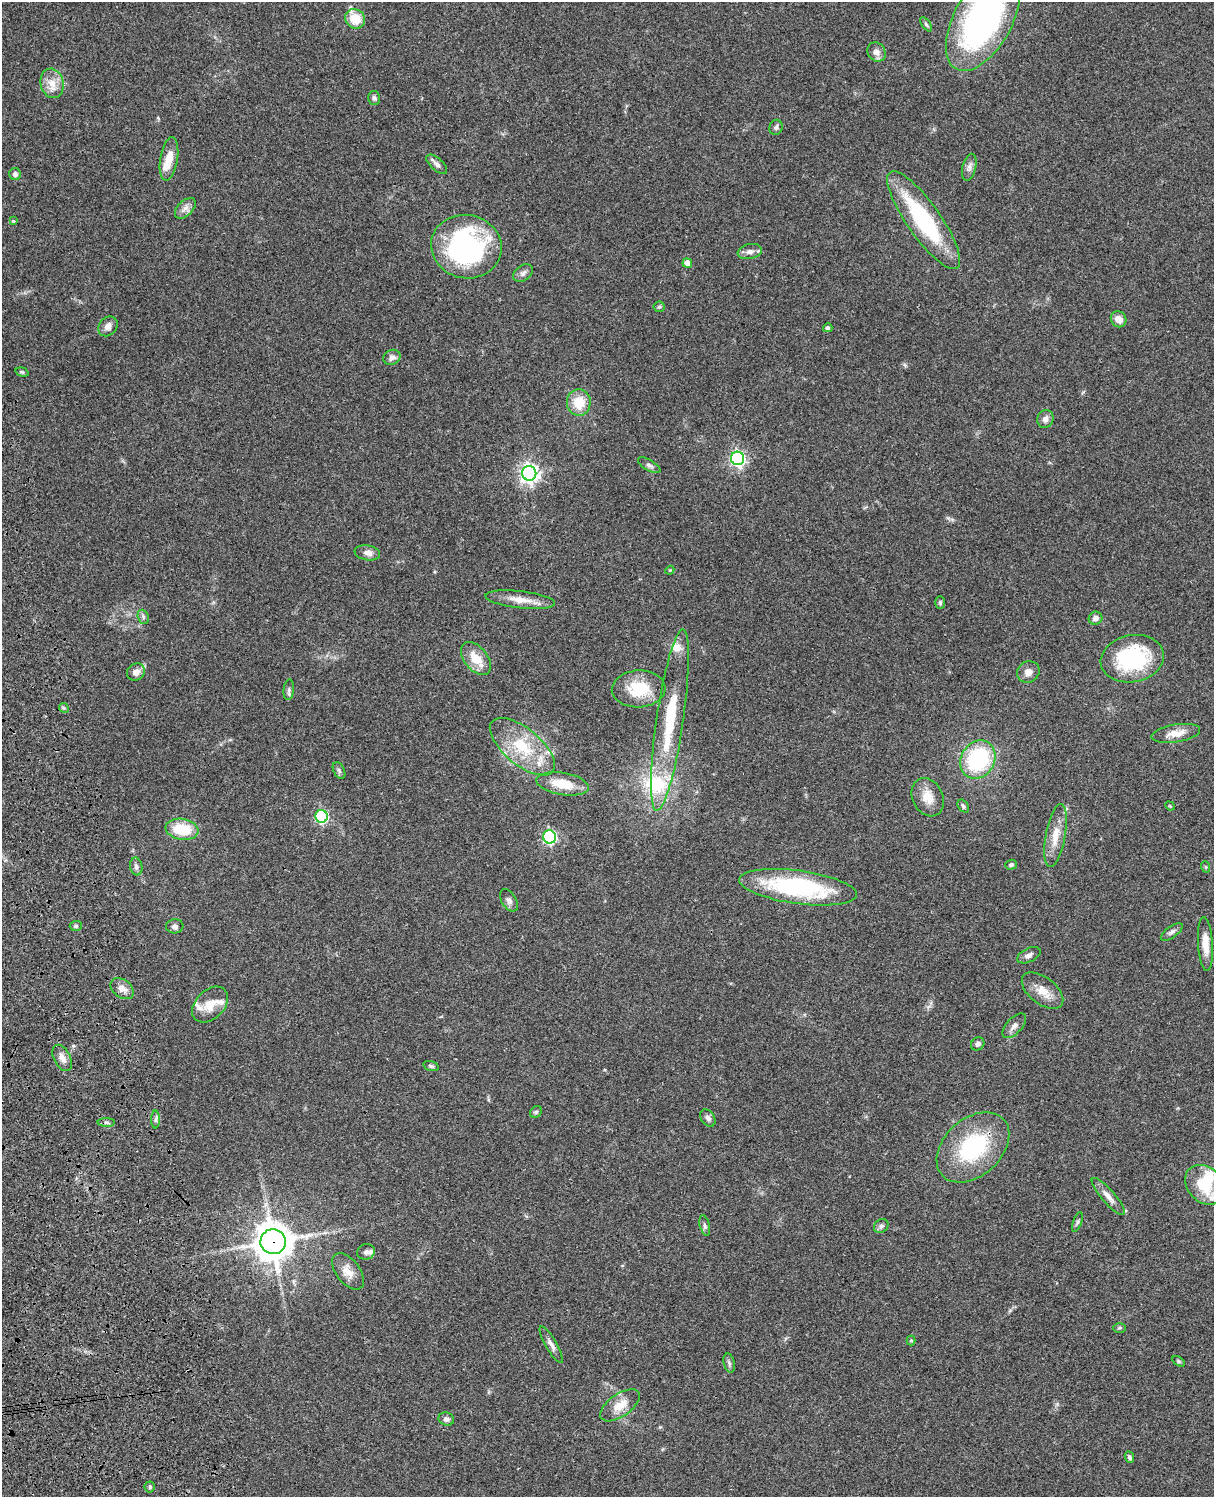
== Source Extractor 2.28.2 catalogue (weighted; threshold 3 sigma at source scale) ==
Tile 7 of 4 x 3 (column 3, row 2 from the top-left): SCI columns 2545-3756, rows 1773-3267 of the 5087 x 4927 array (HDU 1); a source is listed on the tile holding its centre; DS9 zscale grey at full resolution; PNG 1216 x 1499 px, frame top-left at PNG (2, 2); each listed source drawn as its Kron ellipse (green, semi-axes under 4 px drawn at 4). Shown black and unused: <1% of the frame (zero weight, under 3 of 4 exposures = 6% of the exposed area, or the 3 px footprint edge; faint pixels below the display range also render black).
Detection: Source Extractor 2.28.2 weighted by HDU 2 'WHT'; one run over the whole footprint, this tile lists its part. Background 0.0802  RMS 0.0058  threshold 0.0262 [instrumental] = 3 sigma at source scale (4.5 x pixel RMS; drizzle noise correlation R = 1.50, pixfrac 1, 0.05/0.05 arcsec/px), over >= 5 px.
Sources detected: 104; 1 inside a brighter object's white glare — neither listed nor drawn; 9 inside a brighter listed object's ellipse — not listed separately; the other 94 listed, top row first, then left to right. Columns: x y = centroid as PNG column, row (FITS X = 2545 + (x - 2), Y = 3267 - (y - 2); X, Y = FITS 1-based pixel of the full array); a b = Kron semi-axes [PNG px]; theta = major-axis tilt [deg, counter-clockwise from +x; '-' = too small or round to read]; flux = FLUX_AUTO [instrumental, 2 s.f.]
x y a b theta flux
355 19 10 9 - 13
983 20 56 29 61 180
926 24 8 4 -54 1
877 52 10 8 -55 3.5
52 83 15 11 -76 7.2
374 98 7 6 - 1.5
776 127 7 6 - 1.4
169 159 22 9 81 9
437 164 13 6 -42 2.2
969 167 14 6 76 2.7
15 174 6 6 - 2.1
185 208 12 7 45 3.2
924 220 58 17 -55 61
13 221 4 3 - 0.67
466 247 35 31 -13 100
750 251 12 7 11 2.7
687 263 5 4 - 4.2
523 273 11 7 36 2.3
659 307 5 5 - 0.84
1119 319 8 7 - 4.4
108 326 11 8 48 3.5
828 328 4 4 - 1.4
392 357 9 7 23 2.9
22 372 7 4 -16 0.95
579 402 13 12 - 12
1045 419 9 8 - 2.6
738 458 7 6 - 140
649 465 12 5 -31 1.7
529 473 7 7 - 280
367 553 13 7 -10 3.3
670 570 4 3 - 0.48
520 600 35 8 -6 8.1
940 602 6 5 - 1.2
143 617 7 5 -69 1.3
1095 618 7 6 - 2.6
476 659 19 11 -50 11
1132 659 32 23 11 53
136 672 9 8 - 3.7
1028 672 11 10 - 3.9
639 689 27 18 2 20
289 690 10 5 84 1.5
64 708 5 4 - 0.83
670 720 91 13 82 42
1176 733 24 8 9 7.3
522 747 39 18 -40 27
978 760 20 16 59 56
339 770 9 5 -64 1.3
562 784 26 11 -9 15
928 797 20 15 -64 8.9
963 806 7 5 -55 1.3
1170 806 5 4 - 0.54
322 816 6 6 - 69
182 829 16 10 -9 20
1055 836 32 10 80 9.9
550 837 6 6 - 100
1011 865 6 5 - 1.2
136 867 9 6 -78 1.8
1206 867 6 3 -71 0.59
798 887 59 16 -8 71
509 900 12 7 -60 2.2
76 926 6 5 - 1.1
175 926 9 7 5 2
1172 932 13 5 35 2
1205 944 27 7 -86 7.8
1029 955 12 6 25 2.4
122 989 13 9 -38 4.2
1042 991 24 13 -38 8.4
210 1005 21 14 45 9.3
1014 1026 15 7 47 3.1
978 1044 7 6 - 1.9
62 1058 14 8 -62 4
431 1066 8 5 -15 1.2
536 1112 6 5 - 0.92
708 1118 9 6 -56 2.2
156 1120 9 4 89 1.4
106 1122 9 4 -1 1.3
973 1147 41 28 42 53
1205 1185 22 17 -44 20
1108 1196 24 6 -49 4.7
1077 1222 10 4 70 1.1
705 1226 11 5 -76 1.3
881 1226 8 6 35 1.8
273 1242 12 12 - 1200
366 1252 9 7 22 2.2
348 1271 21 12 -52 6.8
1119 1328 6 5 - 0.91
911 1340 5 4 - 0.76
551 1345 21 5 -60 3
1178 1361 7 4 -33 0.8
729 1363 10 5 -76 1.6
620 1405 23 11 35 9.2
446 1419 8 6 -18 2.1
1129 1457 6 4 -68 1.3
150 1487 5 5 - 0.98
Overlapping masked pixels (flux is a lower limit): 1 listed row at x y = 273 1242
Isophote crosses this tile's border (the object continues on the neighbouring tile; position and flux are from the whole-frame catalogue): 1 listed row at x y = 983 20